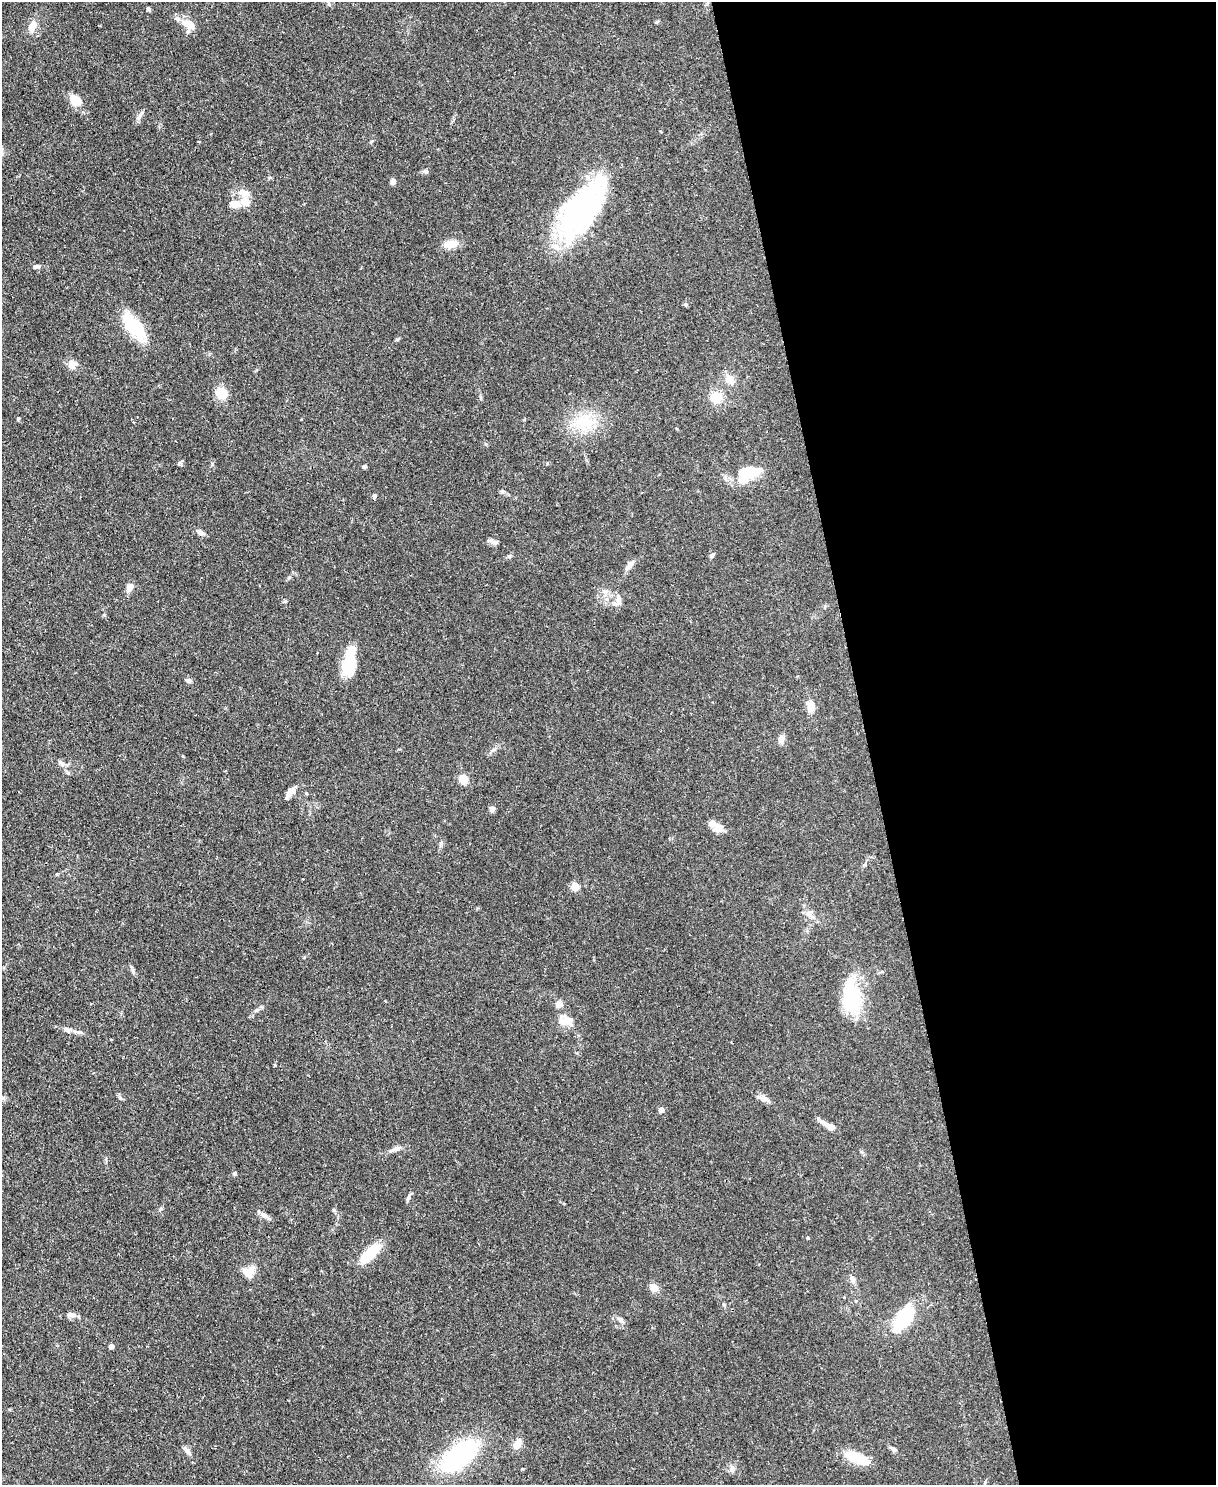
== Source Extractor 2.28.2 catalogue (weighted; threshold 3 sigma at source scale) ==
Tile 8 of 4 x 3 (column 4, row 2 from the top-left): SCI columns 3643-4856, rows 1620-3102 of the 4856 x 4838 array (HDU 1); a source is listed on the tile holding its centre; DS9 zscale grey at full resolution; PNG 1218 x 1487 px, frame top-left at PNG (2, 2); no overlay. Shown black and unused: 29% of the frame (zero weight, under 2 of 3 exposures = <1% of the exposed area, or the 3 px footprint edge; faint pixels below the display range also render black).
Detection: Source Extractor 2.28.2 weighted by HDU 2 'WHT'; one run over the whole footprint, this tile lists its part. Background 0.0859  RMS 0.006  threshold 0.0271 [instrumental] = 3 sigma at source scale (4.5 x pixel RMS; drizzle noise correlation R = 1.50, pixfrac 1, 0.05/0.05 arcsec/px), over >= 5 px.
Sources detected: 81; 4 inside a brighter object's white glare — not listed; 4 inside a brighter listed object's ellipse — not listed separately; the other 73 listed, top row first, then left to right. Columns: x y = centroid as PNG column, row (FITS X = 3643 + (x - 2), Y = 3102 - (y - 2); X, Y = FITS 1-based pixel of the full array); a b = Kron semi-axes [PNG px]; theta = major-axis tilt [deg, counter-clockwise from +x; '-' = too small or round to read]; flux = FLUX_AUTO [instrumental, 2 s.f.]
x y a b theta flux
149 9 5 5 - 0.95
189 25 20 11 -31 7.7
32 26 15 9 70 5.6
75 100 14 11 -37 8.8
140 115 12 4 60 1.8
661 132 3 3 - 0.7
426 171 7 5 -2 1.3
393 181 6 5 - 2.4
245 202 13 12 - 6.9
581 210 73 31 55 120
451 244 17 10 7 6.7
36 267 9 6 7 1.8
134 326 35 15 -49 27
72 365 12 11 - 4
729 379 15 10 -70 5
221 393 12 10 -66 10
717 397 14 13 - 8.7
18 418 5 3 - 0.76
585 421 32 21 -12 22
364 467 5 4 - 1.2
753 471 27 15 -3 12
502 492 7 4 -19 1
374 496 7 4 82 1.1
201 532 11 6 -30 2.5
494 542 12 7 -14 2.2
509 556 6 4 -19 0.79
712 556 7 5 40 1.1
630 565 15 6 49 3.5
289 577 6 4 43 0.86
130 587 8 6 62 5.8
605 591 9 7 -5 2.8
618 599 15 7 -84 3.9
350 653 27 14 72 13
188 680 7 6 - 1.3
811 706 12 8 -88 6.6
781 739 10 7 82 3.1
493 750 8 4 37 1.3
62 763 10 5 -46 2
464 779 5 5 - 24
292 790 11 8 -3 3.4
492 809 6 5 - 2.6
717 829 12 10 23 4.3
303 879 2 2 - 0.36
575 886 5 5 - 20
809 915 15 6 -41 3.3
131 967 6 4 -3 0.79
850 997 42 20 -83 35
559 1004 5 5 - 8
566 1021 22 12 -14 7
67 1029 11 6 -31 2.2
763 1098 12 8 -26 3.5
661 1110 5 4 - 3.7
829 1126 18 6 -30 5.6
396 1149 18 6 18 3.4
234 1174 6 4 87 0.88
408 1197 10 4 67 1.4
334 1210 6 5 - 0.85
264 1215 10 6 -20 2.3
807 1238 4 3 - 0.64
370 1253 32 12 45 15
248 1272 14 12 -31 7.1
853 1279 11 7 -78 2.4
654 1288 8 7 - 5.9
69 1315 9 7 7 2.2
903 1319 33 13 59 34
621 1320 10 6 -45 2.2
111 1346 4 4 - 3.5
518 1443 15 9 62 4.9
893 1449 8 6 -34 1.6
187 1451 13 5 -45 2.3
459 1457 38 19 41 80
855 1457 29 11 -19 15
732 1469 10 6 -84 2.1
Unlisted compact peaks at least as high as the median listed source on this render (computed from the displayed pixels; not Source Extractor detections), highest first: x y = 161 1209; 275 1065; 179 463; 371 141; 120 1098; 256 1010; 212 464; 685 304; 397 339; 285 601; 480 397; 441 843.